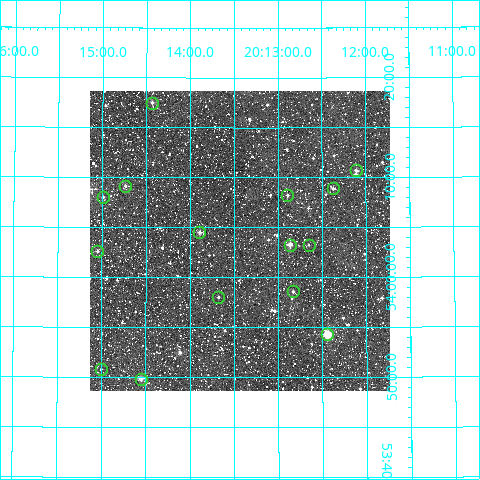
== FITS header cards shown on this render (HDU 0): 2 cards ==
NAXIS1  =                  300
NAXIS2  =                  300

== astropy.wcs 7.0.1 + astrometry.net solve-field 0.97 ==
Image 300 x 300 px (HDU 0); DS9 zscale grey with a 90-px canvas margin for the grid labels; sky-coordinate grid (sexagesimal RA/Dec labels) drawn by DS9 from the SOLVED WCS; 15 Tycho-2 reference stars matched to detected sources circled (green)
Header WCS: RA---TAN/DEC--TAN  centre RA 20:13:26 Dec +54:04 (303.36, +54.06 deg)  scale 6 arcsec/px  FOV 30.0' x 30.0'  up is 0 deg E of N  parity normal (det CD < 0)
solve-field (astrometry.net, Tycho-2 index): VERIFIED the header's WCS against the Tycho-2 star catalogue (verified at 2 index scales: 8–15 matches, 0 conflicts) and refined it, rather than solving blind
Solved WCS: RA---TAN-SIP/DEC--TAN-SIP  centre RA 20:13:26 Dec +54:04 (303.36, +54.06 deg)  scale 6 arcsec/px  FOV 30.0' x 30.0'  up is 0 deg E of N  parity normal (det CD < 0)
The solver's refit moves the header's centre by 1.2 arcsec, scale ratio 0.9999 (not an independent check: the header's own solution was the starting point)
Tycho-2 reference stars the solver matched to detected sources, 15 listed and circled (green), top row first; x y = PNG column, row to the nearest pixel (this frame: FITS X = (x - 90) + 1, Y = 300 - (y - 91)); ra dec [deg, ICRS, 3 dp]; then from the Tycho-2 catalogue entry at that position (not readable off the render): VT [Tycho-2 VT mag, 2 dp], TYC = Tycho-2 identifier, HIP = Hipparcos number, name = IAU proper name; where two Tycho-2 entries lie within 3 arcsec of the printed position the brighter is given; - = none
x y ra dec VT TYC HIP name
152 103 303.608 +54.291 10.96 3937-209-1 - -
356 170 303.027 +54.178 10.57 3936-508-1 - -
125 186 303.683 +54.152 10.89 3937-467-1 - -
333 188 303.093 +54.148 10.52 3936-589-1 - -
287 195 303.223 +54.137 10.88 3936-436-1 - -
103 197 303.748 +54.134 10.90 3937-971-1 - -
199 232 303.472 +54.075 10.07 3937-649-1 - -
290 245 303.216 +54.054 9.89 3936-637-1 - -
309 245 303.163 +54.054 11.22 3936-639-1 - -
97 251 303.762 +54.043 10.96 3937-1019-1 - -
293 291 303.208 +53.976 10.73 3936-1765-1 - -
218 297 303.419 +53.967 11.32 3937-693-1 - -
327 334 303.110 +53.905 8.11 3936-912-1 99573 -
101 369 303.750 +53.846 11.46 3937-52-1 - -
141 379 303.638 +53.831 9.96 3937-86-1 - -